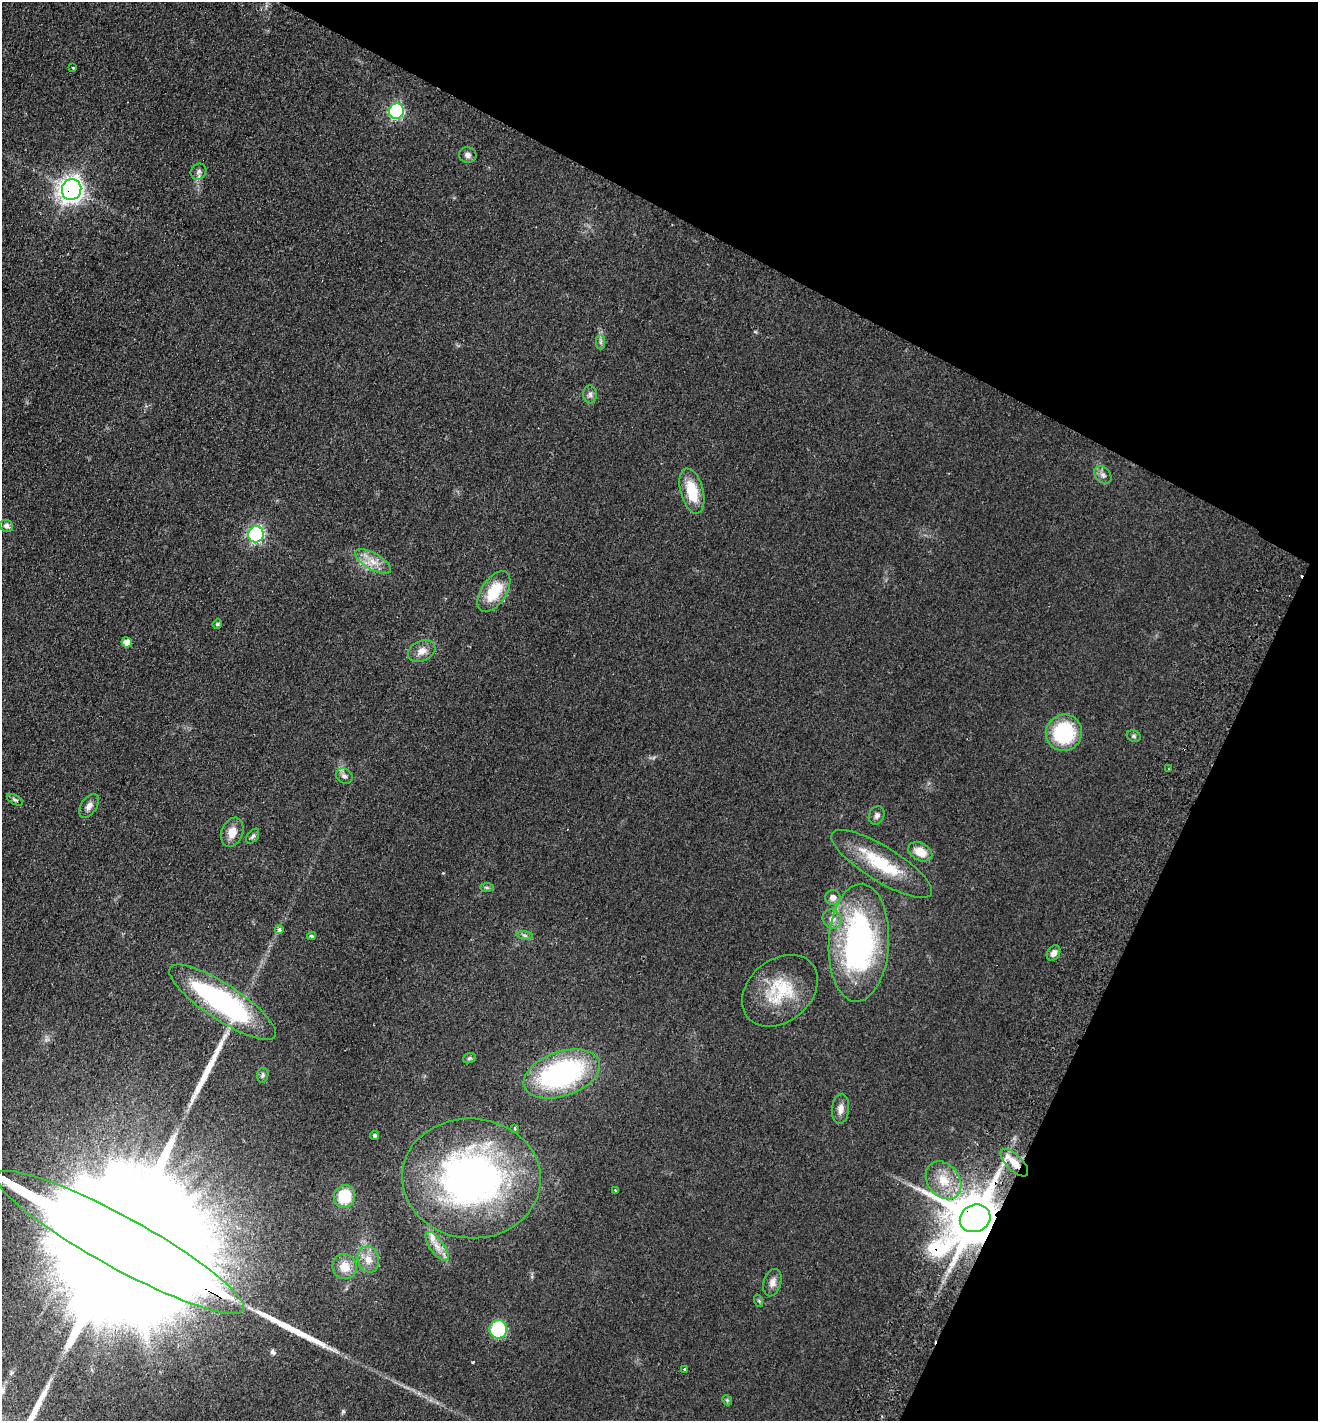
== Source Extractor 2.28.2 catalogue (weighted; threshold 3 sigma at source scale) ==
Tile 8 of 4 x 4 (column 4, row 2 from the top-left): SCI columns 4285-5600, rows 2870-4288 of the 5799 x 5737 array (HDU 1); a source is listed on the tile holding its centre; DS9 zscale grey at full resolution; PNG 1320 x 1423 px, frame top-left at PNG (2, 2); each listed source drawn as its Kron ellipse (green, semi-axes under 4 px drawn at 4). Shown black and unused: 25% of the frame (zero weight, under 2 of 3 exposures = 3% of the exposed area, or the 3 px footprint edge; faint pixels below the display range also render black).
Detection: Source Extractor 2.28.2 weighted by HDU 2 'WHT'; one run over the whole footprint, this tile lists its part. Background 0.0534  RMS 0.0087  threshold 0.039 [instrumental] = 3 sigma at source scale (4.5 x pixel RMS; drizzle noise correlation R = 1.50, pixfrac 1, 0.05/0.05 arcsec/px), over >= 5 px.
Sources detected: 65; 1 inside a brighter object's white glare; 2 cosmic-ray / hot-pixel residue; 3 long thin detections or spike segments (spike, bleed or trail) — neither listed nor drawn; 1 inside a brighter listed object's ellipse — not listed separately; the other 58 listed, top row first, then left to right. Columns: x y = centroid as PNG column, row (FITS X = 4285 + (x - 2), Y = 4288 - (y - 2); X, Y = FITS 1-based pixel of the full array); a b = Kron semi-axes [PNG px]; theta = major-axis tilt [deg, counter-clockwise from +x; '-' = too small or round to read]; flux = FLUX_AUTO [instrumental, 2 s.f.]
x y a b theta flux
73 68 3 3 - 1
396 111 8 7 - 97
468 155 9 8 - 3.4
198 172 8 7 - 3
72 190 10 9 - 540
601 342 7 4 -90 2.1
590 394 9 7 -89 3.2
1103 475 10 7 -47 3.5
692 491 23 11 -75 28
6 526 7 6 - 3.2
256 534 8 7 - 150
373 562 20 8 -30 11
494 592 23 12 56 30
217 624 5 4 - 1.1
127 642 5 5 - 9
422 651 14 10 26 7.8
1064 733 18 18 - 60
1134 736 7 5 -22 1.6
1169 769 2 2 - 0.86
344 776 9 7 -34 3.3
15 800 9 4 -29 1.7
89 806 13 7 56 4.7
877 815 9 7 65 3.2
232 832 15 10 68 10
253 836 8 5 54 2.1
920 852 13 8 -28 14
882 864 58 17 -32 46
487 887 7 4 -1 1.4
833 897 7 7 - 5.4
832 919 10 9 - 6
279 930 4 4 - 3.7
525 935 8 4 -8 2
311 936 4 3 - 1.6
859 943 59 30 87 220
1054 953 8 6 57 4.2
780 991 42 31 40 47
223 1002 63 18 -33 160
469 1058 7 5 21 1.3
562 1074 40 22 19 160
263 1075 7 5 81 1.8
840 1109 15 8 83 5.8
514 1128 4 3 - 1
375 1135 4 4 - 2
1014 1163 18 8 -44 12
471 1178 69 60 -4 350
943 1180 20 16 -51 21
615 1190 4 2 - 0.76
345 1196 11 10 - 33
975 1218 15 13 24 6600
120 1242 141 25 -29 160000
437 1246 17 7 -54 7.9
368 1260 13 10 -73 9
345 1267 12 12 - 13
772 1283 14 8 74 5.6
759 1301 6 4 -72 1.1
498 1329 9 9 - 51
684 1369 3 3 - 1.6
727 1400 6 4 -46 1.2
Overlapping masked pixels (flux is a lower limit): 4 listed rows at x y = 72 190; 1014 1163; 975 1218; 120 1242
Isophote crosses this tile's border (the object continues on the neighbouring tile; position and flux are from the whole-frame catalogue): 1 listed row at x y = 120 1242